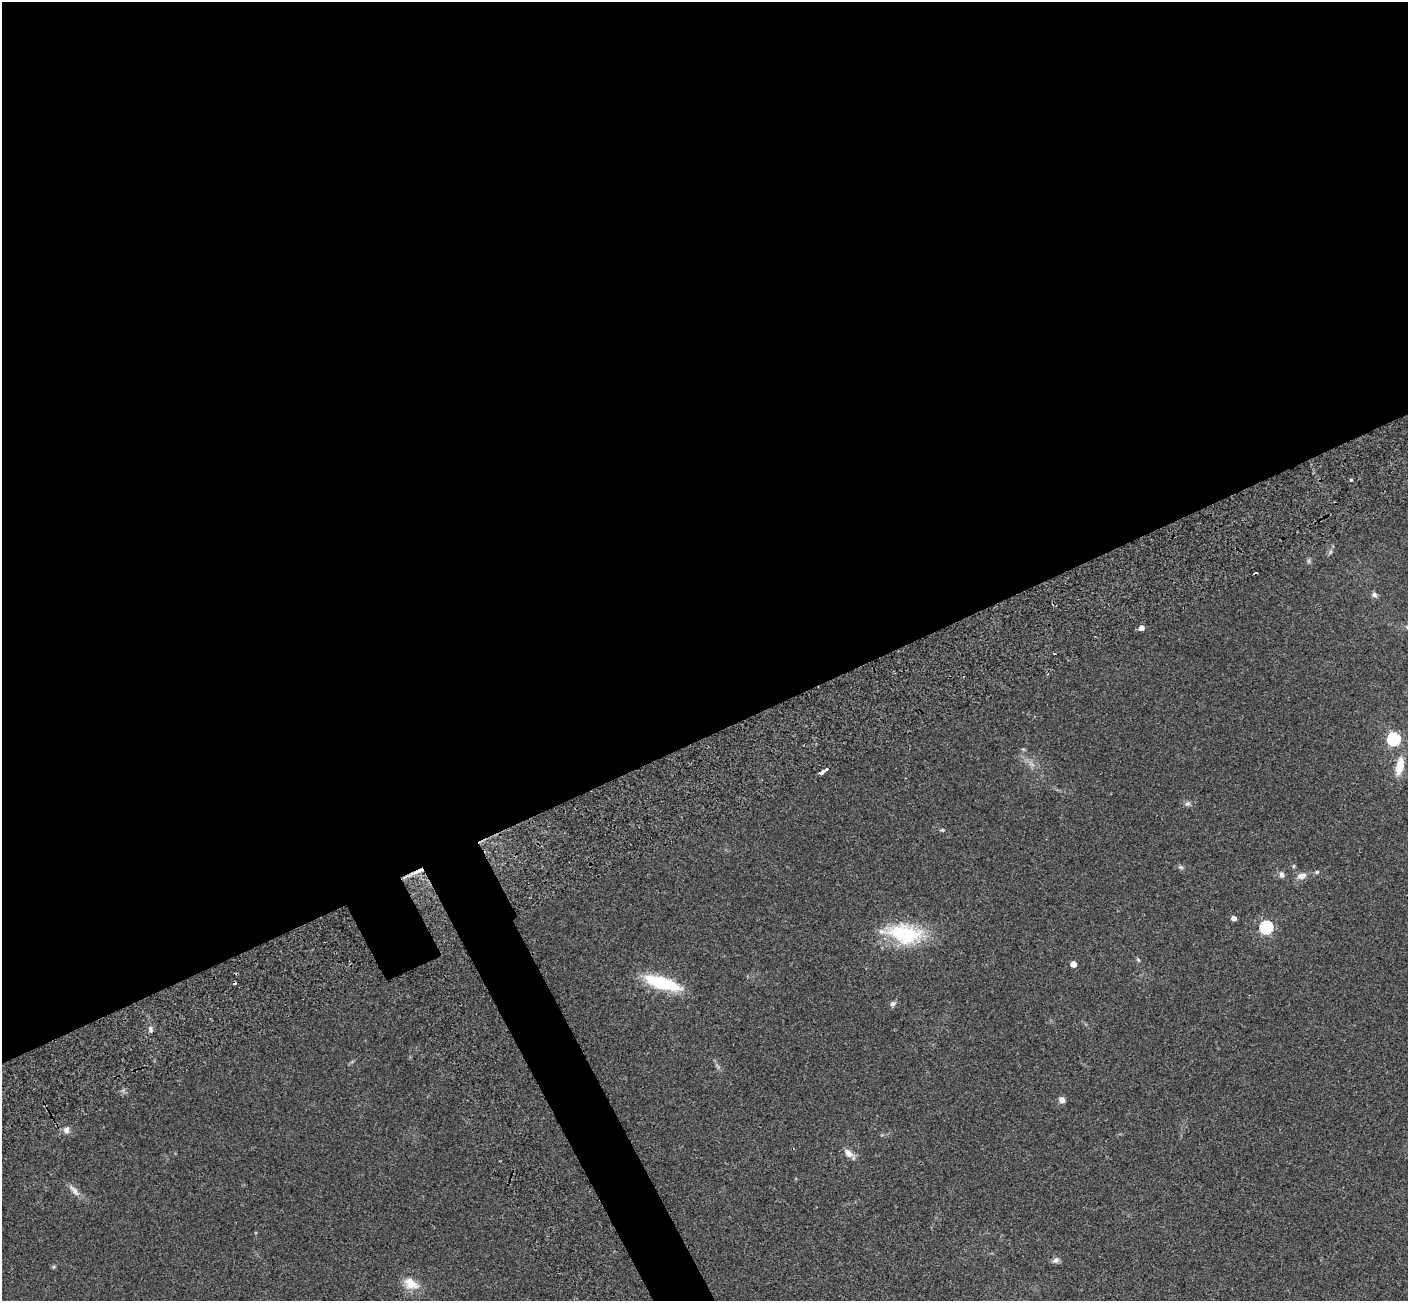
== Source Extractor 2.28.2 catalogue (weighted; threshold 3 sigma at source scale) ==
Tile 2 of 4 x 4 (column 2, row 1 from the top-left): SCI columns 1523-2928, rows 4288-5586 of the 5822 x 5851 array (HDU 1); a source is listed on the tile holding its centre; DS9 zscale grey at full resolution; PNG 1410 x 1303 px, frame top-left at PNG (2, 2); no overlay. Shown black and unused: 59% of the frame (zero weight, under 2 of 3 exposures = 7% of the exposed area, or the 3 px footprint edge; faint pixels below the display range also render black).
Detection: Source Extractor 2.28.2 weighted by HDU 2 'WHT'; one run over the whole footprint, this tile lists its part. Background 0.0562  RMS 0.0082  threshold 0.0368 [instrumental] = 3 sigma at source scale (4.5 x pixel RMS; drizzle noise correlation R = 1.50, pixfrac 1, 0.05/0.05 arcsec/px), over >= 5 px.
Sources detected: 31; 2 cosmic-ray / hot-pixel residue — not listed; the other 29 listed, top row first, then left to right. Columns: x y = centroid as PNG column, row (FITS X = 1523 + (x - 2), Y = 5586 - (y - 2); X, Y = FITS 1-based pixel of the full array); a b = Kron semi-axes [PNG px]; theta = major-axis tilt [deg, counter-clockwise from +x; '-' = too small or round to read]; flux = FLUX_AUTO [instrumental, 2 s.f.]
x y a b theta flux
1351 480 3 3 - 2.8
1330 552 7 4 71 1.3
1374 595 7 6 - 2.3
1141 628 5 4 - 4.8
1393 739 6 6 - 110
1400 766 17 8 78 15
824 770 8 3 29 17
1188 804 8 7 - 2
942 830 5 4 - 0.95
1181 867 8 5 -19 1.5
417 872 25 4 22 6.3
1317 872 5 5 - 1.2
1282 875 8 6 -52 2.6
1301 876 14 8 18 4.7
1234 918 4 4 - 3.8
1266 927 6 6 - 97
905 934 45 24 -9 52
1138 960 6 4 -45 1
1073 964 5 4 - 8.5
662 983 42 12 -17 39
893 1004 8 6 29 2.2
150 1029 9 5 -85 2
1062 1100 8 7 - 3.3
67 1130 9 7 77 2.9
848 1153 12 8 -48 5.3
74 1191 19 6 -51 4.8
1056 1260 9 6 35 2.4
54 1267 6 4 88 0.95
411 1284 21 14 -31 12
Overlapping masked pixels (flux is a lower limit): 1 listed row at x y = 417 872